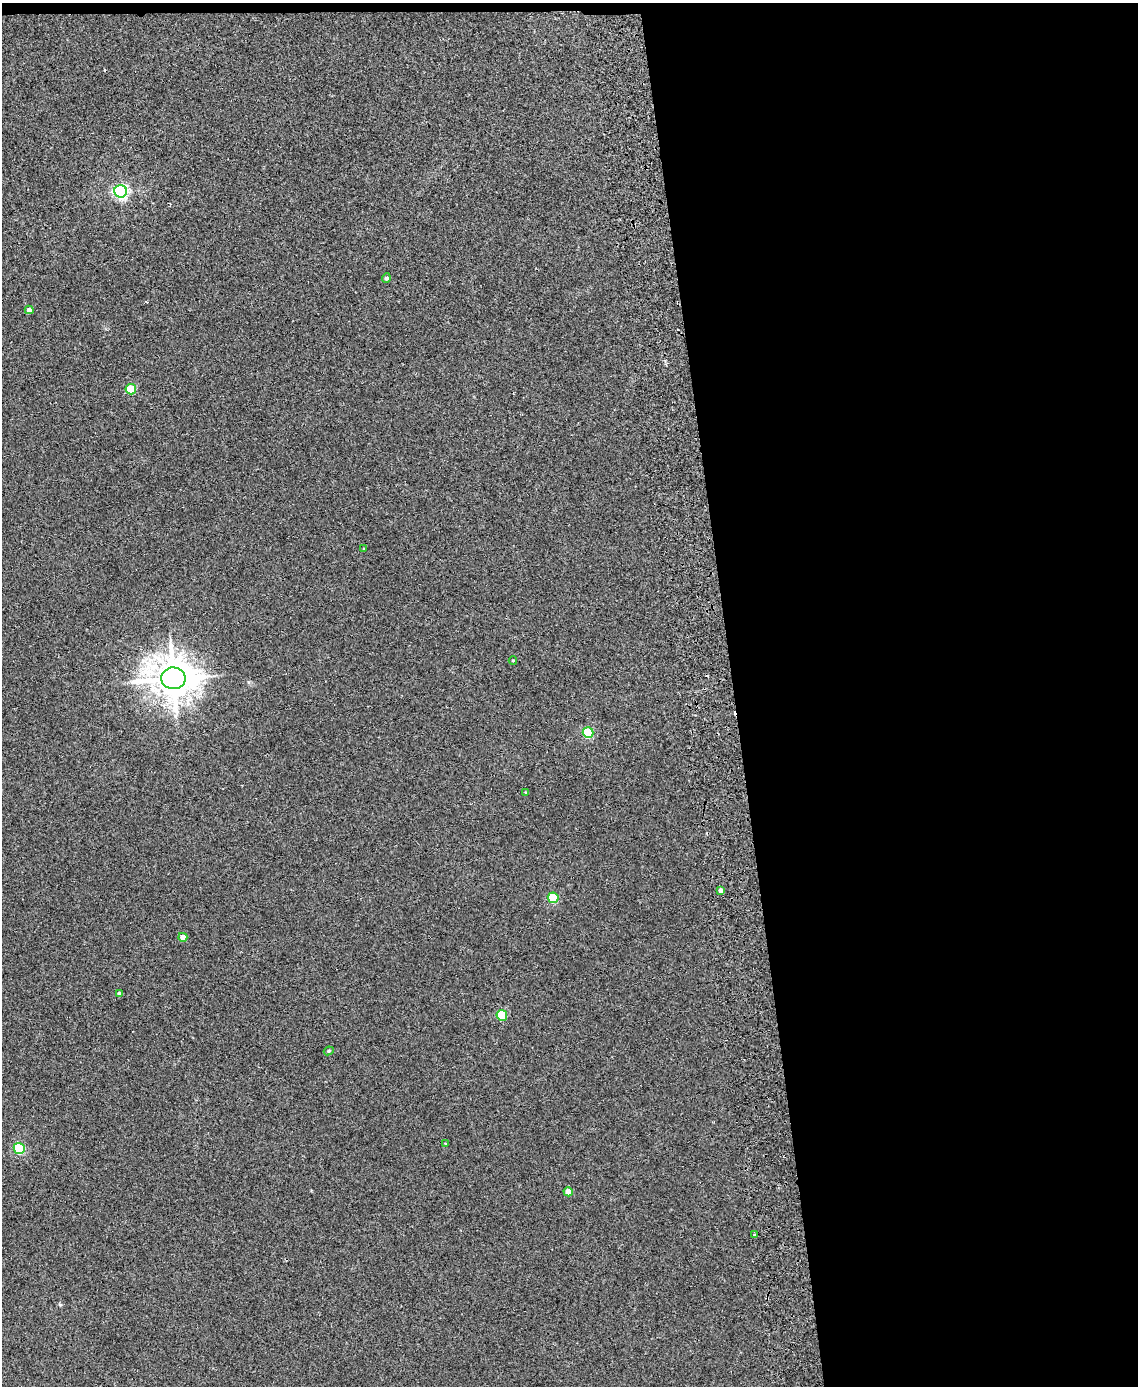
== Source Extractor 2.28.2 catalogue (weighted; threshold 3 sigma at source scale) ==
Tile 4 of 4 x 3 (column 4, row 1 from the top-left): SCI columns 3463-4598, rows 2912-4295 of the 4656 x 4538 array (HDU 1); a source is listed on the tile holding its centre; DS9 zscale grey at full resolution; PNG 1140 x 1388 px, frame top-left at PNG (2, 3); each listed source drawn as its Kron ellipse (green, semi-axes under 4 px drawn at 4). Shown black and unused: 36% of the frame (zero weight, under 2 of 3 exposures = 3% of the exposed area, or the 3 px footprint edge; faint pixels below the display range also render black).
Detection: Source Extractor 2.28.2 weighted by HDU 2 'WHT'; one run over the whole footprint, this tile lists its part. Background 0.0315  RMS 0.0064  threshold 0.0289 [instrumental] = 3 sigma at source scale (4.5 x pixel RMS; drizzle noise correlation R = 1.50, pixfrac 1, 0.05/0.05 arcsec/px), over >= 5 px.
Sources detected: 19; all 19 listed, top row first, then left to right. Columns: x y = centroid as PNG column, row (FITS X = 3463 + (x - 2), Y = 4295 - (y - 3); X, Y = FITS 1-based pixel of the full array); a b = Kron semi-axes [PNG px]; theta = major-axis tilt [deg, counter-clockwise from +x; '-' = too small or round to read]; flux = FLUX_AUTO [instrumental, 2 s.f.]
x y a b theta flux
121 191 6 6 - 160
386 278 4 4 - 1.4
29 310 4 4 - 3
131 389 5 5 - 20
364 549 4 2 - 0.45
513 660 4 3 - 0.49
173 678 12 11 - 1800
588 733 5 5 - 43
526 793 4 3 - 0.5
721 890 4 4 - 2.9
553 898 5 5 - 38
183 937 4 4 - 6.4
119 994 4 4 - 1.6
502 1015 5 5 - 33
329 1051 5 4 - 0.84
445 1144 3 3 - 0.65
19 1148 5 5 - 48
568 1192 4 4 - 7.4
754 1235 3 3 - 1.2